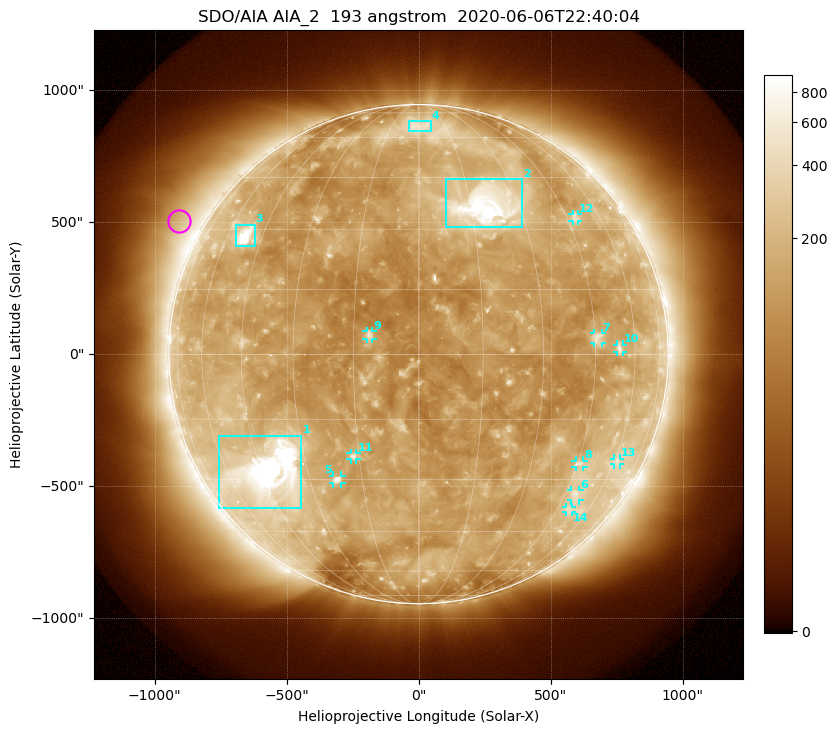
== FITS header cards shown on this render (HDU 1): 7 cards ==
TELESCOP= 'SDO/AIA'
INSTRUME= 'AIA_2'
WAVELNTH=                  193
WAVEUNIT= 'angstrom'
DATE-OBS= '2020-06-06T22:40:04.84'
CTYPE1  = 'HPLN-TAN'
CTYPE2  = 'HPLT-TAN'

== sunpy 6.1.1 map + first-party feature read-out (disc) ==
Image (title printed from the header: SDO/AIA AIA_2  193 angstrom  2020-06-06T22:40:04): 1024 x 1024 px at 2.4 arcsec/px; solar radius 946 arcsec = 394 px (full disc in frame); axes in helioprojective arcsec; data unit not stated in the header (colour bar unlabelled)
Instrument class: DISC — disc imager (sunpy class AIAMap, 193 A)
Bright regions (active regions / flare kernels): reference = the median radial profile (limb darkening/brightening removed); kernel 9 px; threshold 5 sigma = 228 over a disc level ~138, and >= 1.15x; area >= 12 px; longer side >= 9 px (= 22 arcsec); searched inside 0.97 R_sun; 14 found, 14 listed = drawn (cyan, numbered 1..; 10 of them under ~33 arcsec drawn as corner ticks so the feature stays visible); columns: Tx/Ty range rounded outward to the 5 arcsec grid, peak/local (2 s.f.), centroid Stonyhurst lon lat
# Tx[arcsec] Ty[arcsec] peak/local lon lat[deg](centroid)
1 -755..-445 -585..-310 20 -42 -28
2 100..390 480..665 13 +20 +36
3 -695..-620 410..490 9.7 -52 +28
4 -35..45 845..885 2.9 +0 +66
5 -325..-290 -490..-460 5.7 -22 -30
6 575..610 -555..-515 3.1 +49 -34
7 665..695 40..80 3.6 +46 +4
8 595..625 -430..-400 3.5 +46 -26
9 -200..-175 55..90 4.8 -11 +4
10 750..775 10..35 3.4 +54 +1
11 -260..-235 -400..-375 4.4 -16 -24
12 580..605 505..530 2.8 +48 +33
13 740..765 -420..-395 2.5 +62 -25
14 560..580 -600..-575 2.6 +50 -38
Off-limb structures (1.02-1.3 R_sun): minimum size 162 px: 6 found; the strongest spans PA ~40..80 deg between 1.02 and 1.3 R_sun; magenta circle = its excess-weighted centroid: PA ~60 deg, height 1.1 R_sun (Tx ~-905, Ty ~505 arcsec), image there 2.1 x the reference